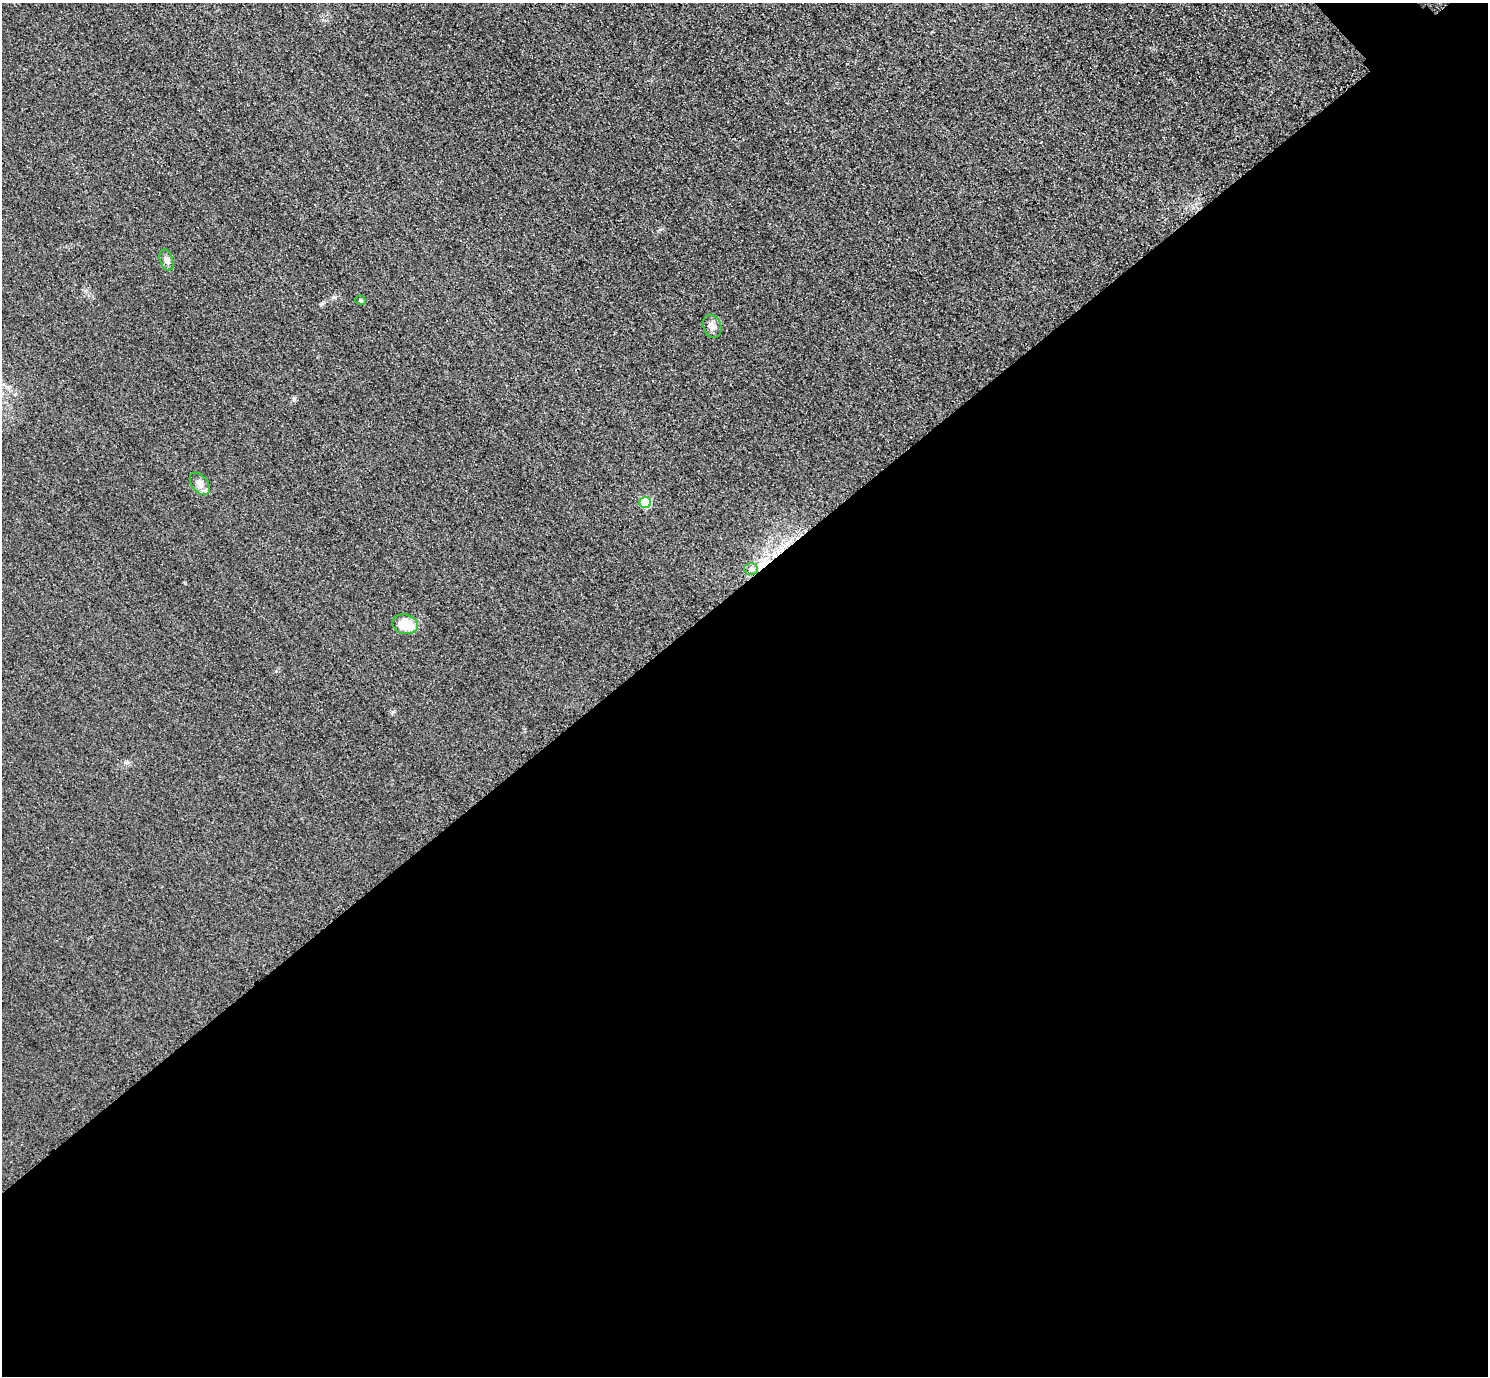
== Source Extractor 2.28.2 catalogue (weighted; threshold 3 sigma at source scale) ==
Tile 15 of 4 x 4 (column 3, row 4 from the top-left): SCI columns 3004-4489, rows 184-1557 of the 6005 x 6003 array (HDU 1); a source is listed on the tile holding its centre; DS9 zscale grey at full resolution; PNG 1490 x 1378 px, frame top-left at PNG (2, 3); each listed source drawn as its Kron ellipse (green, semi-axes under 4 px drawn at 4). Shown black and unused: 58% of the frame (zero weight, under 3 of 4 exposures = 3% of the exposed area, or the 3 px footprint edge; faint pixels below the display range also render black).
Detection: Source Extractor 2.28.2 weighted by HDU 2 'WHT'; one run over the whole footprint, this tile lists its part. Background 0.0522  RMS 0.016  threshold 0.0729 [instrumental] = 3 sigma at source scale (4.5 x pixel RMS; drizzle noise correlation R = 1.50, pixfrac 1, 0.05/0.05 arcsec/px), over >= 5 px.
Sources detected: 8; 1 cosmic-ray / hot-pixel residue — neither listed nor drawn; the other 7 listed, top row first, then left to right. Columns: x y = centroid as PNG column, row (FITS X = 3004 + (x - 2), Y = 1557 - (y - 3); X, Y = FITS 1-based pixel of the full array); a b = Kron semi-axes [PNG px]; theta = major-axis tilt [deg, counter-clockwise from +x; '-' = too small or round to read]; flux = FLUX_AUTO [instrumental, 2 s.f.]
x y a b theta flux
167 260 11 6 -72 6.9
361 300 5 5 - 2.5
712 326 12 9 -68 8.7
200 484 13 8 -51 9.3
645 502 6 5 - 80
751 569 7 6 - 5
405 624 13 10 -11 37